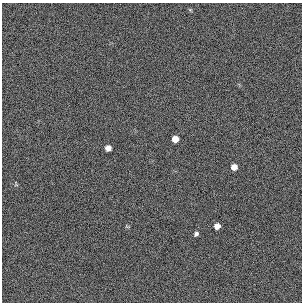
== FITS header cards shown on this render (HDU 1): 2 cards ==
NAXIS1  =                  300 / length of original image axis
NAXIS2  =                  300 / length of original image axis

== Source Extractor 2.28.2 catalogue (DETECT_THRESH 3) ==
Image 300 x 300 px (HDU 1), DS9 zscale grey, 1 PNG px = 1 image px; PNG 304 x 304 px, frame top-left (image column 1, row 300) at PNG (2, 3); no overlay
Background 385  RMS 67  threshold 200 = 3 sigma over >= 5 px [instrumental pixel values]
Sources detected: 6; all 6 listed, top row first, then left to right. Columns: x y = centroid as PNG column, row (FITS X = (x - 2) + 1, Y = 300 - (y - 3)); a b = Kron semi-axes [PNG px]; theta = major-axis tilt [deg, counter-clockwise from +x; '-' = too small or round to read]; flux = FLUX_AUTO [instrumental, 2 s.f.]
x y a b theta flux
190 10 5 4 - 4900
175 139 6 5 - 35000
108 148 5 5 - 25000
234 167 5 5 - 26000
217 226 5 5 - 25000
196 234 5 4 - 11000